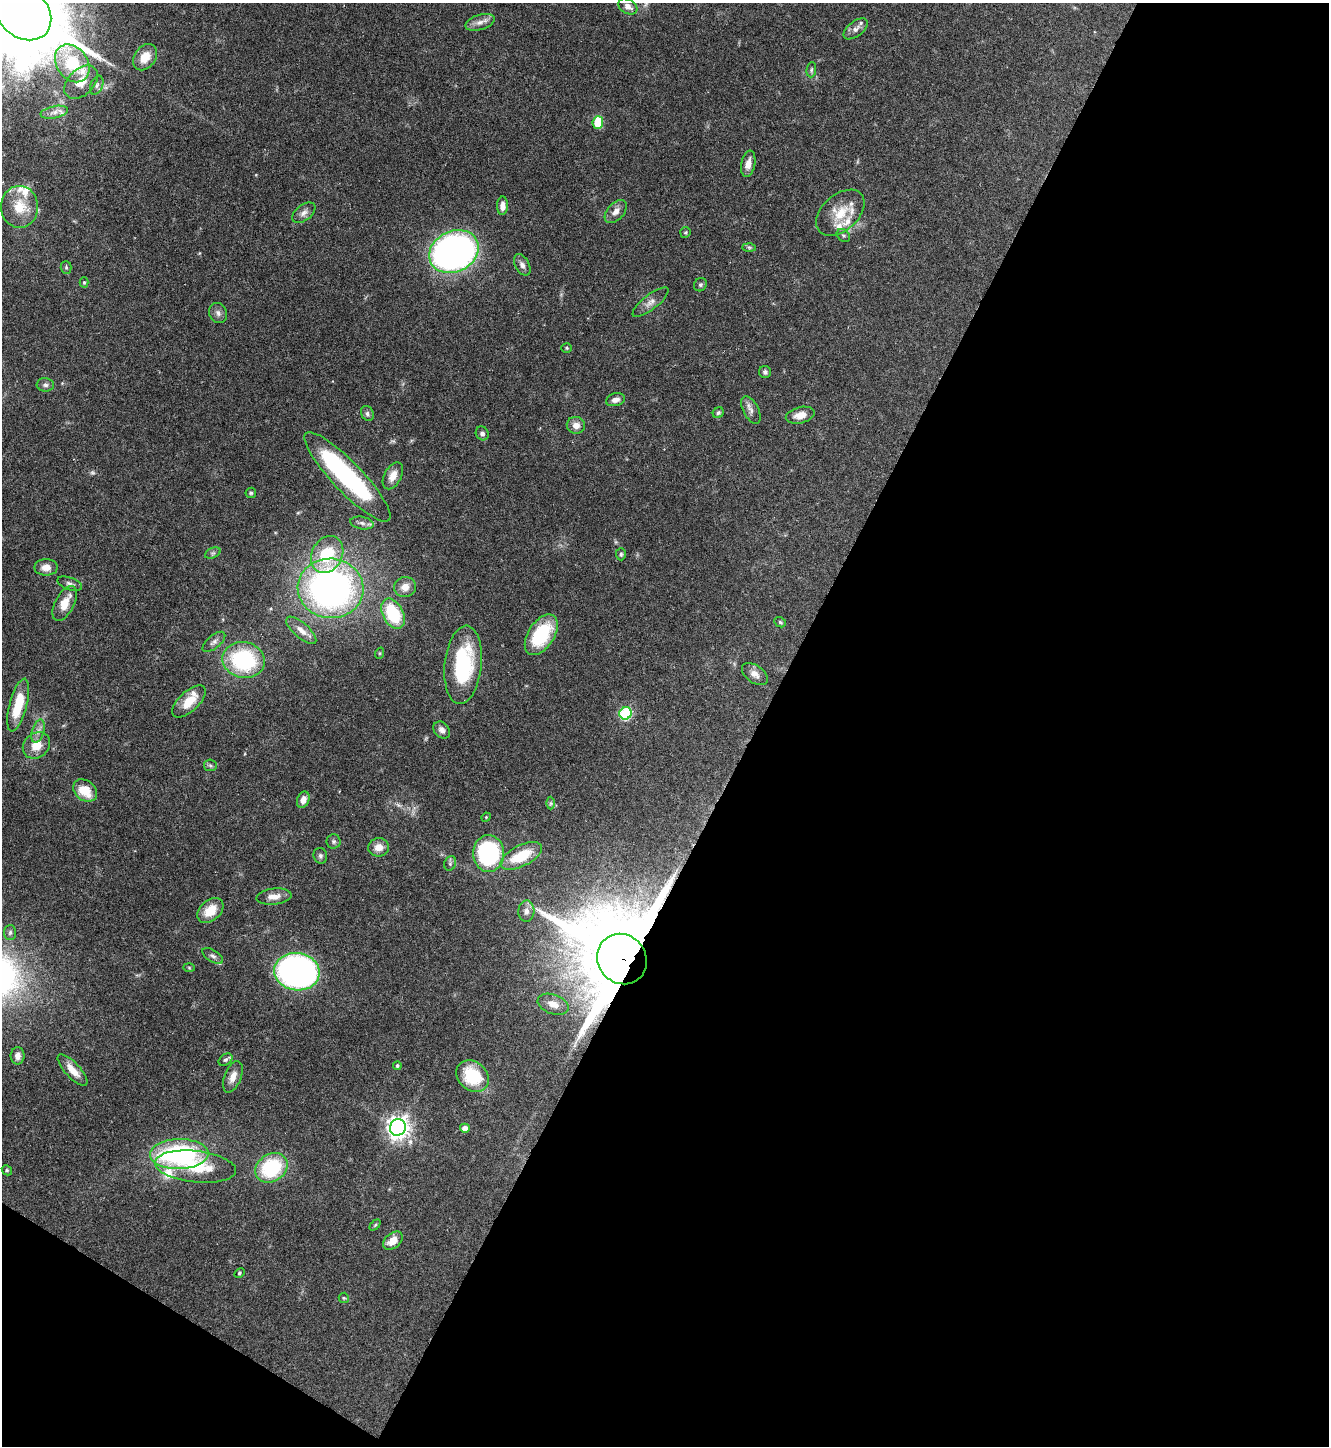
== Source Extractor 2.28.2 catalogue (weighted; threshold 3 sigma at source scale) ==
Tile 4 of 2 x 2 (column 2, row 2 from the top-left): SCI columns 1421-2747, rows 3-1446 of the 2870 x 2889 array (HDU 1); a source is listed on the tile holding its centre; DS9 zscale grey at full resolution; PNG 1331 x 1448 px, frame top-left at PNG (2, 3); each listed source drawn as its Kron ellipse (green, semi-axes under 4 px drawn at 4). Shown black and unused: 46% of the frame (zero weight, under 4 of 8 exposures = <1% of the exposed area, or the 3 px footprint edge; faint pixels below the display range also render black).
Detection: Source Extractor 2.28.2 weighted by HDU 2 'WHT'; one run over the whole footprint, this tile lists its part. Background 0.0673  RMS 0.0032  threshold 0.0132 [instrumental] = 3 sigma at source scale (4.09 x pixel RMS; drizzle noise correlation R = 1.36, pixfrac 0.8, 0.05/0.05 arcsec/px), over >= 5 px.
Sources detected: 114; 1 too faint to see at this stretch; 1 inside a brighter object's white glare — neither listed nor drawn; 12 inside a brighter listed object's ellipse — not listed separately; the other 100 listed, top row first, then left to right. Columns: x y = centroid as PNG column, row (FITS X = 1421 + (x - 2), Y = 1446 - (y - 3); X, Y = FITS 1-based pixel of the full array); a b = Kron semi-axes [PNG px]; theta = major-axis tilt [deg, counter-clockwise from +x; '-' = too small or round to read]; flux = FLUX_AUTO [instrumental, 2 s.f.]
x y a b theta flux
628 7 10 7 -31 1.8
23 13 31 24 -42 6600
480 22 15 7 17 2.1
856 29 14 7 38 1.7
145 57 14 10 54 4.9
72 63 20 15 -54 14
811 70 7 5 84 0.56
81 82 20 13 45 4.3
97 85 10 6 68 0.91
54 112 14 6 11 1.7
598 122 6 5 - 9.3
748 164 13 7 79 2.4
502 206 9 5 88 1.8
19 207 21 18 -90 7.3
616 211 13 8 48 2.1
304 213 13 8 38 1.5
840 213 28 18 42 7.7
685 232 6 5 - 0.43
843 235 7 5 -43 0.57
749 247 7 4 -1 0.51
454 252 26 20 26 120
522 265 11 7 -61 1.5
66 267 6 5 - 0.51
84 282 5 4 - 0.43
700 285 7 6 - 0.63
650 302 22 7 38 2.2
218 313 10 8 -65 1.4
567 348 5 4 - 0.4
765 372 6 6 - 0.71
45 385 8 6 -4 0.92
615 400 10 6 15 1.7
751 410 15 7 -63 1.6
367 413 8 6 -63 0.79
718 413 6 5 - 0.55
800 415 14 8 14 3.1
576 425 9 8 - 2.3
482 433 7 6 - 1.1
393 476 14 8 62 3
347 477 60 15 -46 56
251 493 5 5 - 0.5
362 523 12 6 -11 1.3
213 553 8 5 24 0.62
621 554 6 5 - 0.5
327 555 19 15 62 13
46 567 11 8 0 2.7
70 584 13 6 -20 1
405 587 11 10 - 2.8
330 588 33 30 -5 120
65 603 19 9 63 4.8
393 614 16 10 -63 17
780 622 6 5 - 0.48
301 630 19 7 -41 2.7
541 635 23 13 57 18
214 642 14 6 40 1.3
380 653 6 3 71 0.31
244 660 21 18 -12 30
463 665 39 18 84 28
755 674 14 8 -36 2.1
189 701 21 10 43 6
18 705 27 8 75 10
626 713 6 6 - 32
442 730 9 7 -49 1.3
38 731 12 6 71 1.6
36 745 15 12 41 4.8
210 765 6 5 - 0.6
85 790 13 10 -37 6.6
303 800 8 6 67 2.2
551 803 6 4 90 0.47
486 817 5 4 - 0.33
334 841 7 7 - 0.75
379 847 10 9 - 3
489 853 18 15 -85 41
320 856 8 6 -74 0.79
521 856 22 10 27 12
450 863 7 5 70 0.66
274 896 18 8 6 2.7
210 910 15 10 41 5.4
526 911 10 8 87 1.8
10 933 7 6 - 0.69
213 956 12 6 -32 0.94
622 959 26 24 -50 7100
189 968 5 4 - 0.3
297 972 23 18 -7 110
553 1004 16 9 -19 3.2
18 1056 8 7 - 1.6
225 1060 7 5 37 0.64
397 1066 4 4 - 0.54
73 1070 20 7 -47 4
473 1076 17 14 -43 13
233 1077 16 8 68 2.8
398 1127 8 8 - 220
465 1128 5 4 - 1.8
179 1154 29 15 1 52
195 1167 41 15 -6 14
271 1168 17 13 34 23
7 1170 5 4 - 0.4
375 1225 6 4 45 0.38
393 1241 11 7 40 3.3
239 1273 5 4 - 0.43
344 1298 5 5 - 0.41
Overlapping masked pixels (flux is a lower limit): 1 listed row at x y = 622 959
Isophote crosses this tile's border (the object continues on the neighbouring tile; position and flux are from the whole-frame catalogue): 1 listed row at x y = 23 13